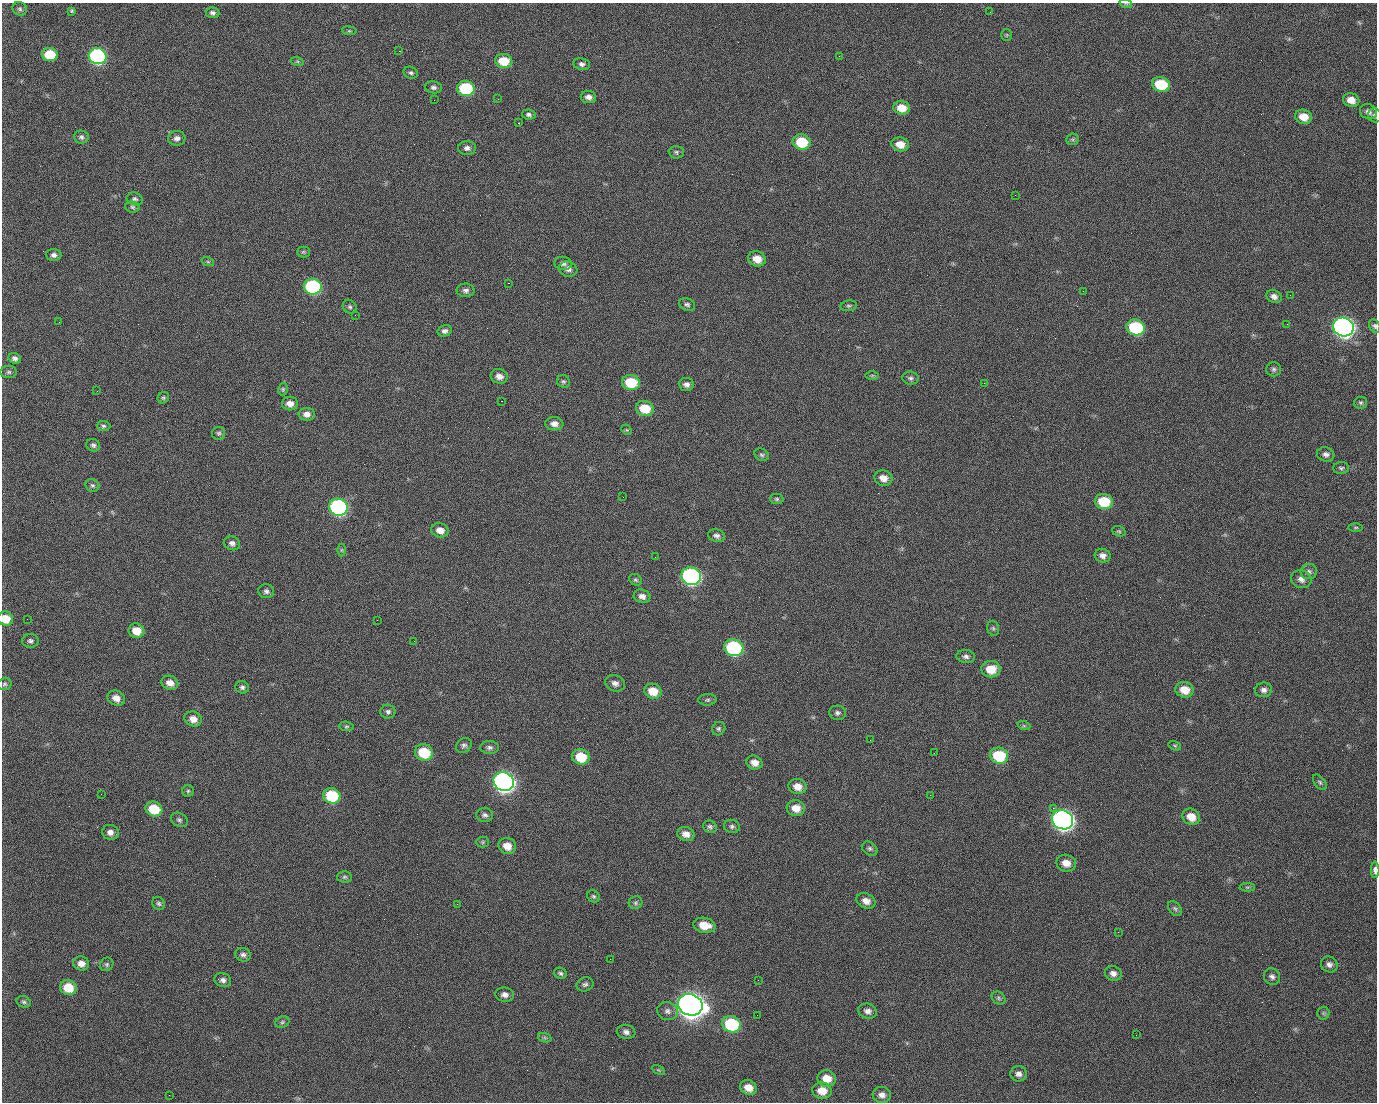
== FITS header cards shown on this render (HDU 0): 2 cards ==
NAXIS1  =                 1375 / length of data axis 1
NAXIS2  =                 1100 / length of data axis 2

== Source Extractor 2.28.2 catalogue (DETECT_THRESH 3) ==
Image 1375 x 1100 px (HDU 0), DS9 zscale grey, 1 PNG px = 1 image px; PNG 1379 x 1104 px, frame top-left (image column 1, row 1100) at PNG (2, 3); each listed source drawn as its Kron ellipse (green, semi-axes under 4 px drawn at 4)
Background 1540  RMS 34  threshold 101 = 3 sigma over >= 5 px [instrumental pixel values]
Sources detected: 205; all 205 listed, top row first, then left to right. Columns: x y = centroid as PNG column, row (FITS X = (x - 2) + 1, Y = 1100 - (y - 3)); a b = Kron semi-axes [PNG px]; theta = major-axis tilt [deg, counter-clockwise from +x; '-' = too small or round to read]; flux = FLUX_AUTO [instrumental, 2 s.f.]
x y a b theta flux
1126 4 6 4 -18 3.0e+03
20 9 7 6 - 5.4e+03
71 12 4 3 - 6.4e+03
990 12 2 2 - 2.0e+03
212 13 7 5 -6 6.7e+03
349 31 7 3 -7 3.1e+03
1007 35 6 5 - 2.9e+03
399 51 2 2 - 2.6e+04
50 55 8 6 -8 6.7e+04
97 56 9 8 - 4.5e+05
839 56 2 2 - 1.1e+03
297 61 6 4 -18 3.4e+03
504 61 8 7 - 5.2e+04
582 64 8 6 -11 7.1e+03
411 73 7 6 - 5.2e+03
1161 84 9 7 -12 9.4e+04
433 87 8 6 -7 6.8e+03
466 89 9 7 -10 1.6e+05
588 97 8 6 -7 1.1e+04
498 99 2 2 - 1.6e+03
434 100 2 2 - 4.6e+03
1351 100 8 6 -16 2.2e+04
902 108 8 6 -9 3.2e+04
1368 112 9 7 -28 1.0e+04
529 115 7 5 -9 5.9e+03
1375 115 7 6 - 5.4e+03
1303 117 8 7 - 3.2e+04
518 123 2 2 - 3.4e+04
81 137 7 6 - 6.2e+03
177 138 8 7 - 1.0e+04
1072 139 6 5 - 4.3e+03
802 142 9 7 -12 8.3e+04
900 144 9 7 -10 2.8e+04
467 148 9 7 1 9.2e+03
676 152 7 6 - 4.5e+03
1015 195 2 2 - 7.5e+03
135 199 8 6 -15 6.2e+03
132 207 7 5 -4 4.8e+03
303 252 6 5 - 3.8e+03
54 255 7 6 - 8.5e+03
757 259 9 7 -22 2.9e+04
208 262 6 4 -19 3.4e+03
563 263 9 6 -7 8.5e+03
568 269 9 7 -17 1.1e+04
508 283 2 2 - 5.7e+04
313 287 9 8 - 2.8e+05
466 290 9 7 -2 8.3e+03
1083 291 3 2 - 4.2e+03
1290 295 2 2 - 2.3e+03
1274 296 8 6 -29 1.0e+04
687 304 8 6 -22 6.0e+03
849 306 8 5 8 4.5e+03
350 307 7 6 - 4.9e+03
355 315 2 2 - 1.2e+03
59 322 2 2 - 1.5e+03
1287 324 2 2 - 1.5e+03
1375 326 7 5 -58 4.7e+03
1136 327 9 8 - 1.6e+05
1343 327 10 9 - 1.3e+06
445 331 7 5 15 8.4e+03
15 358 6 5 - 7.3e+03
1274 369 7 7 - 6.2e+03
9 372 8 6 0 5.5e+03
872 375 6 4 0 3.8e+03
499 376 8 7 - 1.5e+04
910 378 8 6 -7 6.3e+03
563 381 7 6 - 4.6e+03
631 382 9 7 -10 8.4e+04
984 383 2 2 - 2.3e+04
686 384 7 6 - 9.9e+03
283 389 6 4 76 3.5e+03
97 391 2 2 - 1.7e+03
163 398 6 5 - 3.8e+03
501 401 3 2 - 5.8e+04
1361 403 6 6 - 4.6e+03
290 404 8 7 - 1.7e+04
645 409 9 7 -14 6.1e+04
307 414 8 6 -2 1.4e+04
554 424 9 6 -4 1.4e+04
103 426 7 5 -1 4.4e+03
627 430 6 4 -44 3.3e+03
219 433 6 6 - 5.0e+03
93 445 7 6 - 5.6e+03
1326 454 9 7 -15 9.2e+03
762 455 7 6 - 5.0e+03
1341 468 8 6 0 5.1e+03
883 478 9 7 -18 1.9e+04
92 485 7 6 - 5.1e+03
623 497 2 2 - 3.4e+03
777 499 7 5 0 4.2e+03
1104 501 9 7 -11 7.8e+04
338 507 9 8 - 5.0e+05
1356 527 7 3 0 2.8e+03
440 530 8 7 - 1.8e+04
1119 531 7 5 -20 3.6e+03
716 536 8 6 -14 7.9e+03
232 543 8 7 - 9.4e+03
342 550 6 4 90 3.2e+03
1103 556 8 7 - 1.2e+04
655 557 2 2 - 9.3e+02
1309 571 8 7 - 8.4e+03
691 576 10 9 - 6.0e+05
1301 579 10 8 -19 1.3e+04
636 580 7 5 -31 4.3e+03
266 591 8 7 - 7.2e+03
642 596 8 6 -16 1.2e+04
6 619 7 7 - 3.8e+04
27 619 3 2 - 1.7e+03
377 620 2 2 - 1.3e+04
993 628 8 5 -74 4.7e+03
136 631 8 7 - 3.5e+04
30 641 8 6 -4 6.6e+03
414 641 2 2 - 9.6e+02
734 648 9 8 - 2.8e+05
966 656 9 6 -8 7.9e+03
991 669 9 8 - 4.1e+04
170 683 8 7 - 1.8e+04
615 683 10 8 -22 1.1e+04
5 684 7 6 - 4.5e+03
242 687 7 6 - 6.2e+03
1185 690 9 8 - 3.5e+04
1264 690 8 7 - 9.7e+03
653 691 9 7 -19 4.0e+04
116 698 9 7 -28 1.8e+04
707 700 9 5 3 5.3e+03
388 711 7 7 - 6.9e+03
837 713 8 7 - 7.3e+03
193 719 9 7 -20 1.9e+04
346 726 7 4 -4 4.2e+03
1024 726 7 4 -18 3.5e+03
719 729 7 6 - 5.1e+03
870 740 2 2 - 1.7e+03
464 745 8 7 - 6.5e+03
1175 746 6 4 -17 3.2e+03
490 747 9 6 -1 7.3e+03
424 752 9 8 - 8.7e+04
934 753 2 2 - 2.0e+03
999 756 9 8 - 1.0e+05
581 757 9 7 -16 6.4e+04
754 763 8 7 - 1.8e+04
504 782 10 9 - 1.3e+06
1320 782 9 5 -53 5.4e+03
798 787 9 7 -12 2.2e+04
188 791 6 6 - 3.8e+03
101 794 2 2 - 2.8e+03
930 795 2 2 - 9.4e+03
332 796 9 7 -23 1.2e+05
796 808 9 8 - 2.7e+04
1053 808 2 2 - 1.9e+04
154 809 8 7 - 6.4e+04
485 815 8 7 - 7.3e+03
1191 817 9 8 - 2.8e+04
179 820 9 6 -29 5.7e+03
1063 820 11 9 -24 1.3e+06
732 826 8 6 -13 6.1e+03
710 827 7 6 - 5.7e+03
110 832 8 7 - 1.2e+04
686 834 9 7 -19 1.8e+04
483 842 6 5 - 3.4e+03
507 846 9 8 - 2.5e+04
870 848 8 6 -32 6.3e+03
1066 863 10 8 -18 2.1e+04
1375 870 8 4 -89 1.1e+04
344 877 7 5 1 4.8e+03
1247 887 7 4 0 3.5e+03
593 896 6 5 - 4.6e+03
866 901 10 7 -24 1.7e+04
159 903 7 6 - 4.9e+03
636 903 7 6 - 5.1e+03
457 904 3 2 - 2.2e+03
1175 908 8 5 -49 5.5e+03
704 925 11 7 -11 3.7e+04
1118 932 3 2 - 3.4e+03
243 955 8 6 -22 7.3e+03
610 959 2 2 - 2.8e+03
81 963 8 7 - 1.6e+04
107 964 7 6 - 4.4e+03
1329 964 8 7 - 9.6e+03
560 973 6 5 - 5.3e+03
1113 973 8 7 - 1.1e+04
1272 977 9 7 -48 8.3e+03
223 980 8 7 - 8.7e+03
758 980 2 2 - 2.5e+03
585 984 8 7 - 6.7e+03
68 988 8 7 - 5.2e+04
505 995 9 7 -7 1.1e+04
998 998 7 6 - 5.3e+03
24 1002 7 5 -16 4.9e+03
690 1005 12 10 -22 3.1e+06
667 1011 10 9 - 1.1e+04
868 1011 9 7 -16 1.2e+04
1323 1013 6 6 - 4.0e+03
757 1015 2 2 - 1.2e+03
282 1022 7 5 22 4.8e+03
731 1024 9 8 - 1.6e+05
626 1032 9 7 -9 1.1e+04
1136 1035 2 2 - 9.2e+02
545 1038 7 4 -19 3.8e+03
659 1070 7 4 -33 3.2e+03
1019 1074 8 8 - 1.1e+04
827 1078 9 8 - 3.2e+04
748 1088 8 7 - 2.5e+04
822 1091 10 8 -9 3.2e+04
169 1095 2 2 - 6.0e+03
882 1095 9 8 - 1.3e+04
At the frame edge (FLAGS 8, measured only in part): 5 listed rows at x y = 1126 4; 1375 115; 1375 326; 6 619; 1375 870